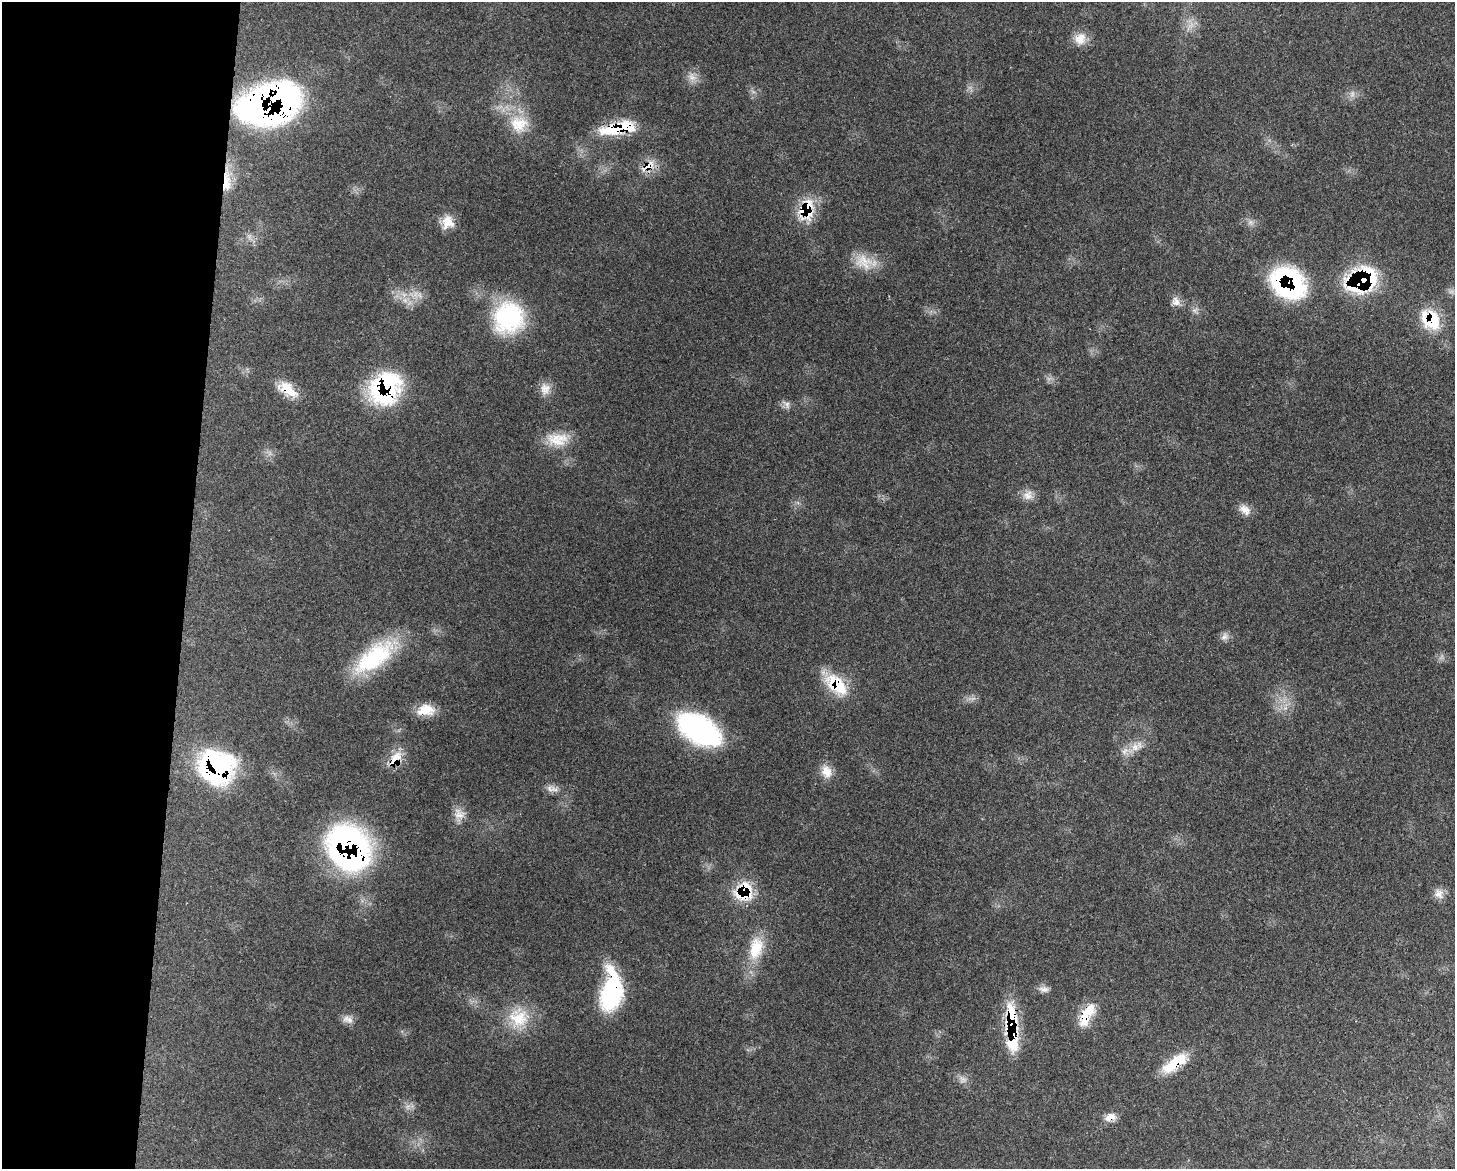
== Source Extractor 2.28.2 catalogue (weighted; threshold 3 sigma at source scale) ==
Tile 4 of 3 x 4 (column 1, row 2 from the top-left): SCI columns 298-1750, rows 2415-3581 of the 4841 x 4829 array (HDU 1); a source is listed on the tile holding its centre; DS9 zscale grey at full resolution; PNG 1457 x 1171 px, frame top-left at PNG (2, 2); no overlay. Shown black and unused: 13% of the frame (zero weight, under 3 of 4 exposures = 9% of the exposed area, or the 3 px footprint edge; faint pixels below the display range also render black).
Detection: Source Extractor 2.28.2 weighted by HDU 2 'WHT'; one run over the whole footprint, this tile lists its part. Background 0.44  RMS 0.0075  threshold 0.0338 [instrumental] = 3 sigma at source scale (4.5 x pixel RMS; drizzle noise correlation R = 1.50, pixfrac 1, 0.05/0.05 arcsec/px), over >= 5 px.
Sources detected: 58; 3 too faint to see at this stretch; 1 inside a brighter object's white glare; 2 cosmic-ray / hot-pixel residue — not listed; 2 inside a brighter listed object's ellipse — not listed separately; the other 50 listed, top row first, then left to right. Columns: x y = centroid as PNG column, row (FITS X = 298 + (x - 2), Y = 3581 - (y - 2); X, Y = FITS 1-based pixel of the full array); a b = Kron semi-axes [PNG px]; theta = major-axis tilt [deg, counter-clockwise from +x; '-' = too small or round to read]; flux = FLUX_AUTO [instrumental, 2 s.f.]
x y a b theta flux
1080 39 18 15 55 10
692 77 13 10 -57 6.2
269 104 54 33 16 380
519 124 27 23 -4 25
618 128 45 13 11 39
648 166 23 10 34 11
227 181 29 10 90 16
806 210 23 16 73 35
448 222 16 14 82 11
864 260 30 13 -32 16
1345 278 12 8 11 6.8
1372 279 43 16 86 50
1288 283 33 26 -36 120
1355 290 36 8 -19 19
415 294 9 7 -85 4.7
405 300 9 5 -45 3.6
1176 301 14 10 -74 5.4
1194 310 7 4 -18 2
509 317 38 36 67 75
1431 320 27 19 -52 33
385 388 34 29 62 100
288 389 27 13 -35 17
545 389 17 14 74 7.6
787 405 11 7 -65 3.4
557 439 31 17 1 19
1028 495 14 13 - 6.9
1245 509 17 11 -43 6.7
1225 636 11 8 77 3.5
374 657 55 23 38 66
836 684 32 17 -41 33
426 710 21 13 8 14
699 730 47 26 -32 120
1135 747 13 10 85 7.3
395 758 22 11 57 13
216 767 36 32 -38 130
827 772 18 13 -67 9.3
555 789 21 7 -33 5.9
459 814 17 14 -23 7.7
349 848 45 36 -56 250
744 891 15 14 - 45
1439 894 14 12 -72 5.8
756 948 35 19 78 27
1044 989 14 8 -5 4.1
610 997 37 26 -90 57
1087 1014 34 12 63 20
519 1018 28 26 13 28
348 1019 16 10 -25 5.3
1011 1023 57 13 89 52
1175 1063 35 12 37 25
1110 1117 15 9 26 6.8
Overlapping masked pixels (flux is a lower limit): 22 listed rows (the first 20) at x y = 269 104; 618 128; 648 166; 227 181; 806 210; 1345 278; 1372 279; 1288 283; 1355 290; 1431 320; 385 388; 288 389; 836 684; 395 758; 216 767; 349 848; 744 891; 610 997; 1087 1014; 1011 1023